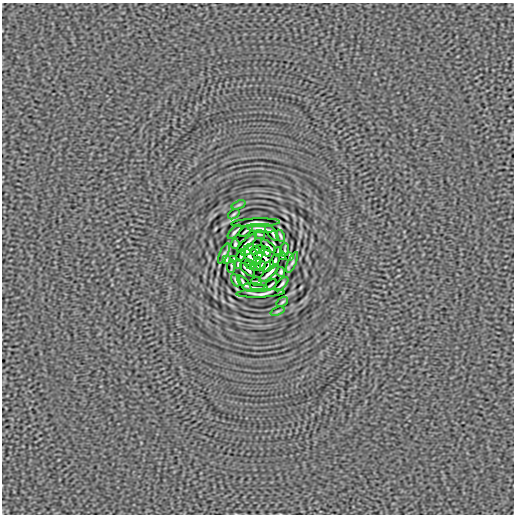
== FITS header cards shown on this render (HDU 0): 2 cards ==
NAXIS1  =                  512
NAXIS2  =                  512

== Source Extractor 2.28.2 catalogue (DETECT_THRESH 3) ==
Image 512 x 512 px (HDU 0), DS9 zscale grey, 1 PNG px = 1 image px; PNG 516 x 516 px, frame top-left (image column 1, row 512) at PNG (2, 3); each listed source drawn as its Kron ellipse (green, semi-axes under 4 px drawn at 4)
Background 1.64e-08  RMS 1.9e-06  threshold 5.81e-06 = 3 sigma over >= 5 px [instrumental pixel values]
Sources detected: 48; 1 with non-positive FLUX_AUTO (blend fragments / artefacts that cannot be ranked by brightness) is neither listed nor drawn; the other 47 listed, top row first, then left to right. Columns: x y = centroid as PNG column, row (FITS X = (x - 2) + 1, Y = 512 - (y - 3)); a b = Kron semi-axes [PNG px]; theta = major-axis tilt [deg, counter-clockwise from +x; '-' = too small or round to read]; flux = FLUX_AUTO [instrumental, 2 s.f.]
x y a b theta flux
239 205 7 3 21 1.6e-04
234 214 6 3 36 1.8e-04
256 223 24 4 2 1.2e-04
261 228 13 2 -5 4.1e-04
246 231 7 2 37 2.3e-04
235 232 9 2 46 2.8e-04
272 233 10 3 -52 2.6e-04
259 234 5 2 - 1.7e-04
280 236 6 2 -64 2.0e-04
247 243 13 2 43 4.5e-04
235 244 5 3 - 2.2e-04
268 246 9 2 -40 3.2e-04
260 249 4 2 - 1.4e-04
248 250 7 2 44 3.2e-04
255 250 5 2 - 1.6e-04
285 250 6 2 85 1.6e-04
266 252 5 3 - 2.8e-04
278 252 5 2 - 1.6e-04
224 253 11 4 66 3.0e-04
241 255 6 2 68 2.6e-04
259 255 4 3 - 2.4e-04
250 257 9 3 -56 5.6e-05
282 257 4 2 - 1.5e-04
290 257 4 2 - 1.7e-04
226 259 4 2 - 1.7e-04
234 259 4 2 - 1.5e-04
257 261 4 3 - 2.4e-04
275 261 7 2 64 2.4e-04
292 263 11 4 66 3.2e-04
238 264 5 2 - 1.6e-04
250 264 5 3 - 2.8e-04
231 266 6 2 85 1.6e-04
261 266 5 2 - 1.6e-04
268 266 7 3 46 2.4e-04
256 267 4 2 - 1.4e-04
248 270 9 2 -40 3.2e-04
281 272 5 3 - 2.2e-04
269 273 13 2 43 4.5e-04
236 280 6 2 -64 2.0e-04
257 282 5 2 - 1.7e-04
244 283 10 3 -51 2.6e-04
281 284 9 2 46 2.8e-04
270 285 7 2 37 2.3e-04
255 288 13 2 -5 4.1e-04
260 293 24 4 2 1.3e-04
282 302 6 3 36 1.8e-04
277 311 7 3 21 1.6e-04
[1 non-positive-flux detection neither listed nor drawn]